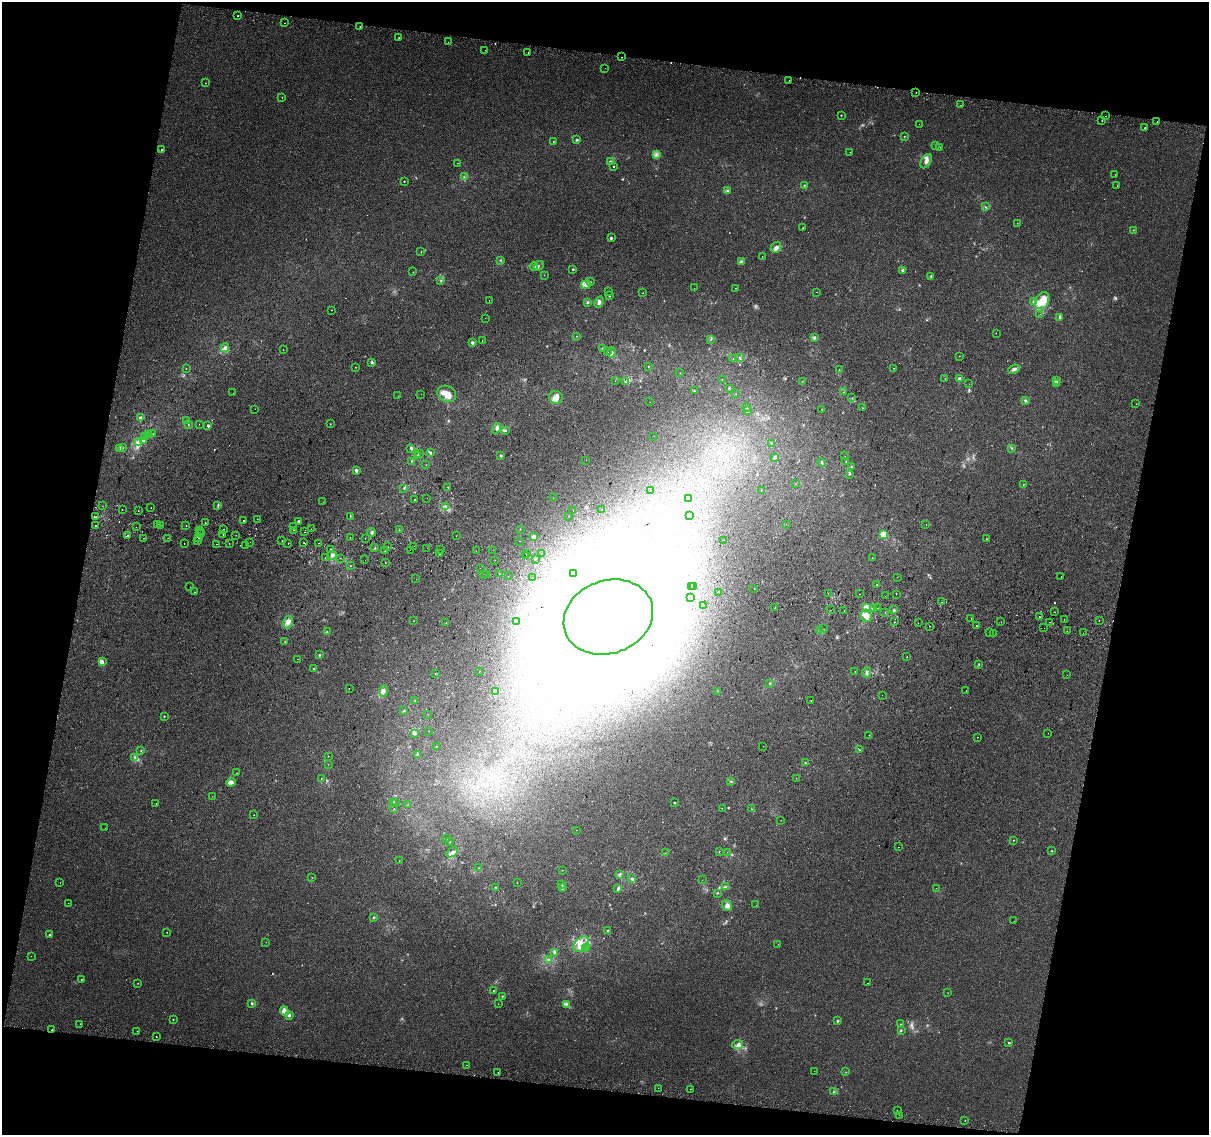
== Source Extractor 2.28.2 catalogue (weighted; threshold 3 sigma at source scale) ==
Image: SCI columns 15-4839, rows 327-4858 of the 4845 x 5126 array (HDU 1 of 3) = the unmasked area's bounding box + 8 px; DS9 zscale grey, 4 x 4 block average (1 PNG px = mean of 4 x 4 image px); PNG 1211 x 1137 px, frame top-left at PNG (2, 2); each listed source drawn as its Kron ellipse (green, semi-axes under 4 px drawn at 4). Shown black and unused: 23% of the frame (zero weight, under 2 of 3 exposures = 2% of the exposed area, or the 3 px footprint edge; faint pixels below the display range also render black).
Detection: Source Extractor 2.28.2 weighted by HDU 2 'WHT'. Background 0.00643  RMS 0.0036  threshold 0.0163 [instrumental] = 3 sigma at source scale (4.5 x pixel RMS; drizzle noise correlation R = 1.50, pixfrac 1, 0.0396/0.0396 arcsec/px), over >= 5 px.
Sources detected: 524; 8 too faint to see at this stretch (4 x 4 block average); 13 inside a brighter object's white glare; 44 cosmic-ray / hot-pixel residue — neither listed nor drawn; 9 coinciding with a brighter row at this scale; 18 inside a brighter listed object's ellipse — not listed separately; the other 432 listed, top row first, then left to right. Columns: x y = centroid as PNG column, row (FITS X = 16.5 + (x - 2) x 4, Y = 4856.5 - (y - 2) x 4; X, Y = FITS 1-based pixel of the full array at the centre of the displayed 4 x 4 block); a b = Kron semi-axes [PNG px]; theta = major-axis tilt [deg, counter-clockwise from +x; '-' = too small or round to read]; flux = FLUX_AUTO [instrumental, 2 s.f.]
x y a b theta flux
238 16 2 2 - 2.3
285 23 2 2 - 0.88
360 27 2 2 - 1.3
399 38 2 2 - 0.99
448 42 2 2 - 0.32
485 50 2 2 - 2.1
528 53 2 2 - 2
622 57 2 2 - 3.6
605 68 2 2 - 1.1
789 80 2 2 - 0.8
205 83 2 2 - 1.4
916 92 2 2 - 3.7
282 98 2 2 - 0.78
961 105 2 2 - 0.35
841 115 2 2 - 1.9
1106 116 2 2 - 7.2
1102 120 2 2 - 1.1
1157 122 2 2 - 5.3
919 124 2 2 - 0.24
1145 128 2 2 - 3.3
904 136 2 2 - 1.3
577 139 3 2 - 1.8
553 141 2 2 - 0.73
935 145 2 2 - 1.4
940 147 2 2 - 0.29
162 150 2 2 - 2.3
850 152 2 2 - 0.63
656 154 2 2 - 2.6
926 161 8 4 58 9.2
610 162 3 2 - 2.3
457 163 2 2 - 0.41
613 166 2 2 - 1.5
1115 174 2 2 - 0.6
464 177 2 2 - 1
404 181 2 2 - 0.94
805 185 3 2 - 1.2
1117 185 2 2 - 0.5
727 191 3 2 - 1.9
985 207 2 2 - 1.4
1017 223 2 2 - 0.59
803 228 2 2 - 0.73
1133 230 2 2 - 1.2
611 238 4 2 - 2.2
776 247 6 4 38 7
421 252 2 2 - 0.79
762 257 2 2 - 2
501 260 2 2 - 0.97
741 262 2 2 - 25
534 266 4 3 - 3.9
539 266 5 2 - 3.9
573 269 2 2 - 5.4
903 271 4 2 - 3.4
413 272 2 2 - 0.54
544 275 2 2 - 0.5
931 276 2 2 - 5.6
441 280 2 2 - 1.2
590 282 2 2 - 0.92
586 285 4 3 - 7.3
694 288 2 2 - 0.82
736 288 2 2 - 1
608 292 2 2 - 0.41
816 292 2 2 - 1.4
643 293 2 2 - 0.88
609 296 2 2 - 2.3
489 300 2 2 - 0.64
1034 301 4 2 - 2.8
1042 301 9 6 58 43
587 302 3 2 - 1.9
599 302 6 3 67 5.9
332 310 2 2 - 0.44
1040 314 2 2 - 0.31
485 318 2 2 - 1.8
1059 318 2 2 - 2
996 333 2 2 - 0.47
576 336 2 2 - 0.79
815 337 3 2 - 2.6
711 339 2 2 - 1.2
482 341 2 2 - 5.1
472 343 2 2 - 17
225 348 4 3 - 5.5
283 349 2 2 - 3.9
603 349 4 2 - 2.3
608 351 2 2 - 0.62
612 353 5 2 - 3.7
960 356 2 2 - 0.39
739 357 2 2 - 1.2
733 358 2 2 - 0.6
372 362 3 2 - 2.2
648 366 2 2 - 0.83
355 367 2 2 - 0.51
894 368 2 2 - 0.53
186 369 2 2 - 1.5
839 369 2 2 - 0.63
1014 369 6 3 24 6
680 373 2 2 - 0.53
945 378 2 2 - 0.59
722 379 2 2 - 0.42
959 379 2 2 - 32
1057 380 3 3 - 2.9
615 381 2 2 - 0.36
802 381 2 2 - 0.56
626 382 3 2 - 1.5
1057 383 2 2 - 1.3
969 384 2 2 - 0.38
729 388 2 2 - 2.7
694 391 2 2 - 0.96
844 392 2 2 - 0.75
233 393 2 2 - 0.35
421 394 2 2 - 0.25
447 394 9 8 - 19
736 394 2 2 - 0.44
398 396 2 2 - 1.3
556 397 7 6 - 15
852 398 2 2 - 0.68
1025 401 3 2 - 2.4
650 402 2 2 - 0.35
1136 404 2 2 - 0.45
746 407 2 2 - 0.9
862 408 2 2 - 0.55
255 409 2 2 - 1.8
822 409 2 2 - 0.54
747 411 2 2 - 1.4
140 418 4 3 - 4.9
186 421 2 2 - 0.42
199 424 2 2 - 0.35
330 424 2 2 - 0.7
188 425 2 2 - 1.1
208 426 2 2 - 8
496 428 5 3 - 5
505 431 2 2 - 1.2
149 434 2 2 - 0.73
153 434 2 2 - 0.71
654 436 2 2 - 0.45
145 437 2 2 - 0.7
143 441 2 2 - 1.6
139 443 2 2 - 1.8
772 443 3 2 - 1.3
122 448 2 2 - 1.2
411 448 3 3 - 3.4
1011 448 2 2 - 1.4
120 449 3 2 - 3.3
431 453 3 2 - 2
419 454 2 2 - 0.72
417 456 2 2 - 1.4
501 456 2 2 - 8
845 456 2 2 - 0.29
775 458 3 3 - 2.5
586 460 2 2 - 0.46
411 461 2 2 - 1.5
822 462 4 2 - 2.3
846 462 2 2 - 1
426 465 2 2 - 0.43
852 467 2 2 - 1.2
356 470 3 2 - 6.2
849 474 3 2 - 1.1
795 484 2 2 - 0.37
1023 484 2 2 - 1.2
448 487 2 2 - 1.4
404 488 2 2 - 1.4
761 490 2 2 - 0.96
651 491 2 2 - 0.43
427 498 2 2 - 0.7
553 498 2 2 - 0.49
414 499 2 2 - 0.74
689 499 2 2 - 0.81
323 502 2 2 - 0.34
102 506 2 2 - 1
218 506 4 2 - 2.2
446 506 2 2 - 1.5
151 508 2 2 - 9.7
122 510 2 2 - 3.7
573 510 2 2 - 0.76
602 510 2 2 - 0.51
138 511 2 2 - 0.87
690 515 2 2 - 0.38
350 516 2 2 - 0.75
96 517 2 2 - 6.2
569 517 2 2 - 0.32
257 519 2 2 - 0.57
244 521 2 2 - 6
299 521 2 2 - 13
205 523 2 2 - 1.3
158 524 2 2 - 0.63
786 524 2 2 - 0.37
96 525 2 2 - 51
161 525 2 2 - 1.5
926 525 2 2 - 0.66
186 526 2 2 - 2.5
136 527 2 2 - 1.4
293 527 2 2 - 3.7
223 529 2 2 - 17
311 529 2 2 - 0.52
520 529 2 2 - 0.57
200 530 2 2 - 1.6
293 530 2 2 - 1.5
399 530 2 2 - 0.88
304 532 2 2 - 0.54
371 532 4 2 - 3.4
199 533 2 2 - 0.77
202 533 2 2 - 2.1
883 534 2 2 - 130
223 535 2 2 - 2.1
236 535 2 2 - 2.5
127 536 2 2 - 3
456 536 2 2 - 0.38
198 537 2 2 - 3
350 537 2 2 - 1.3
534 537 2 2 - 6.8
144 538 2 2 - 0.92
168 538 2 2 - 0.4
365 538 2 2 - 2.8
986 539 2 2 - 0.74
197 540 2 2 - 0.59
723 540 2 2 - 0.98
282 541 2 2 - 0.38
520 541 2 2 - 0.55
250 542 2 2 - 2.1
184 543 2 2 - 1.4
229 543 2 2 - 1.1
288 543 2 2 - 2.8
304 543 2 2 - 1.2
318 543 2 2 - 0.56
216 544 2 2 - 0.74
246 545 2 2 - 2.2
414 546 2 2 - 1.1
387 547 2 2 - 7.1
375 548 2 2 - 0.74
427 548 2 2 - 0.71
330 550 2 2 - 0.83
385 550 2 2 - 2.6
410 550 2 2 - 2.4
440 550 2 2 - 1.4
493 550 2 2 - 0.67
476 551 2 2 - 1.3
440 554 2 2 - 1.4
526 554 2 2 - 0.56
541 554 2 2 - 0.5
332 555 4 3 - 6.4
525 556 2 2 - 0.47
325 557 2 2 - 0.62
340 558 2 2 - 0.62
872 558 2 2 - 2.4
365 560 2 2 - 0.87
495 560 2 2 - 2.8
535 560 2 2 - 0.64
385 563 2 2 - 1.9
350 566 2 2 - 0.59
480 568 2 2 - 6
500 573 2 2 - 2.5
483 574 2 2 - 0.52
574 574 2 2 - 1.1
486 575 2 2 - 5.4
508 576 2 2 - 1.5
1061 576 2 2 - 1.5
533 577 2 2 - 1.1
897 577 2 2 - 1.4
416 579 2 2 - 0.51
877 585 2 2 - 0.85
190 587 2 2 - 1.6
692 587 2 2 - 0.56
694 587 2 2 - 2.1
754 589 2 2 - 0.35
194 592 2 2 - 0.71
719 592 2 2 - 1.5
828 593 2 2 - 1.1
859 594 2 2 - 1.1
896 594 2 2 - 0.43
885 596 2 2 - 0.3
691 598 2 2 - 3.2
942 602 2 2 - 3.1
703 605 2 2 - 0.39
866 607 2 2 - 2.2
775 608 2 2 - 0.64
873 608 2 2 - 1.2
877 608 2 2 - 3.2
831 610 2 2 - 0.9
844 610 2 2 - 0.68
893 610 2 2 - 1.2
885 612 2 2 - 0.41
1054 612 2 2 - 6.2
866 616 6 5 - 13
608 617 46 36 20 3400
1039 617 2 2 - 1.9
971 618 2 2 - 0.55
1064 619 2 2 - 2
1099 620 2 2 - 0.78
413 621 2 2 - 0.46
517 621 2 2 - 1.1
288 622 6 5 - 11
895 622 2 2 - 1.7
1001 622 2 2 - 5.4
1050 622 2 2 - 3.7
446 623 2 2 - 0.44
918 623 2 2 - 0.68
930 626 2 2 - 0.63
976 626 2 2 - 0.83
1044 628 2 2 - 0.28
824 629 2 2 - 0.5
819 630 2 2 - 1.9
1067 631 2 2 - 0.35
327 632 2 2 - 1
989 633 2 2 - 0.51
993 633 2 2 - 0.39
1083 633 2 2 - 1.9
285 641 2 2 - 0.7
319 655 2 2 - 2
907 657 2 2 - 0.59
297 659 2 2 - 1.8
102 661 4 3 - 4.1
979 664 2 2 - 1.6
313 669 2 2 - 2.7
479 671 2 2 - 1
855 672 2 2 - 0.45
867 673 5 3 - 4.3
435 674 2 2 - 0.37
1067 675 2 2 - 0.64
769 683 2 2 - 0.81
349 688 2 2 - 0.61
383 691 6 4 81 7.1
718 691 2 2 - 0.56
966 691 2 2 - 2
495 692 2 2 - 70
882 695 2 2 - 0.22
811 700 2 2 - 0.76
415 701 2 2 - 1.3
404 711 2 2 - 0.88
428 714 2 2 - 0.32
164 716 2 2 - 1.4
428 731 2 2 - 0.4
415 733 2 2 - 7.1
1048 733 2 2 - 1.6
869 735 2 2 - 0.62
977 737 2 2 - 1
763 746 2 2 - 0.41
436 747 2 2 - 0.96
141 750 2 2 - 1.1
859 750 2 2 - 0.64
418 754 2 2 - 1.2
328 756 2 2 - 0.77
135 757 4 2 - 3.1
805 763 2 2 - 1.5
328 764 2 2 - 0.33
237 773 2 2 - 0.47
796 778 2 2 - 0.56
321 779 2 2 - 0.54
731 781 2 2 - 1.3
231 782 4 3 - 11
212 796 2 2 - 0.37
393 802 3 2 - 0.86
156 803 2 2 - 2.3
395 803 2 2 - 0.9
675 803 2 2 - 1.6
408 805 2 2 - 0.68
722 808 2 2 - 0.65
394 809 2 2 - 0.61
752 809 2 2 - 0.69
254 815 2 2 - 0.57
781 820 2 2 - 0.34
105 828 2 2 - 1.2
576 830 2 2 - 0.56
447 839 2 2 - 0.56
1013 840 2 2 - 1
450 841 2 2 - 1.2
898 847 2 2 - 1.4
719 851 2 2 - 0.44
1051 851 2 2 - 1.1
452 852 6 3 33 6.5
727 852 2 2 - 0.6
665 853 2 2 - 0.61
399 861 2 2 - 0.41
478 868 2 2 - 0.52
563 870 2 2 - 0.81
620 874 2 2 - 1.8
312 877 2 2 - 0.51
631 879 3 2 - 3.2
702 880 2 2 - 0.37
60 882 2 2 - 0.33
517 882 2 2 - 0.49
562 884 2 2 - 1.2
496 887 2 2 - 1.4
726 887 4 2 - 2.6
562 888 3 2 - 5.4
936 888 2 2 - 0.37
618 889 4 2 - 1.9
718 893 2 2 - 0.72
68 903 2 2 - 0.54
727 905 6 5 - 8.4
756 905 2 2 - 0.34
373 918 2 2 - 1.2
1014 921 2 2 - 0.59
608 930 2 2 - 2.8
167 932 2 2 - 0.54
50 935 2 2 - 3.6
266 942 2 2 - 0.37
581 944 9 6 47 19
778 944 2 2 - 0.37
587 947 2 2 - 0.79
585 949 2 2 - 0.54
554 953 3 2 - 2.4
31 956 2 2 - 0.35
549 960 2 2 - 1.6
81 979 2 2 - 0.86
138 983 2 2 - 0.58
867 983 2 2 - 1
493 991 2 2 - 1.4
948 993 2 2 - 0.37
502 996 2 2 - 1.1
252 1003 3 2 - 2.2
498 1004 2 2 - 0.35
566 1004 3 2 - 2.5
284 1011 4 4 - 12
289 1015 4 3 - 4.3
173 1019 2 2 - 0.82
837 1021 3 2 - 1.9
80 1024 2 2 - 1.1
901 1024 2 2 - 0.73
52 1030 2 2 - 12
901 1030 2 2 - 1.2
137 1031 2 2 - 0.31
156 1037 2 2 - 1.5
1009 1043 2 2 - 3.8
738 1045 5 3 - 6.2
467 1065 2 2 - 1.3
814 1071 2 2 - 1.4
498 1072 2 2 - 1.2
846 1072 2 2 - 0.6
658 1088 2 2 - 0.33
690 1089 2 2 - 0.44
834 1092 3 3 - 2.9
897 1111 2 2 - 2.3
899 1115 2 2 - 0.66
965 1121 2 2 - 1.5
Overlapping masked pixels (flux is a lower limit): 1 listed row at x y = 52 1030
Diffuse or blended objects may show on this block-average render without a row.